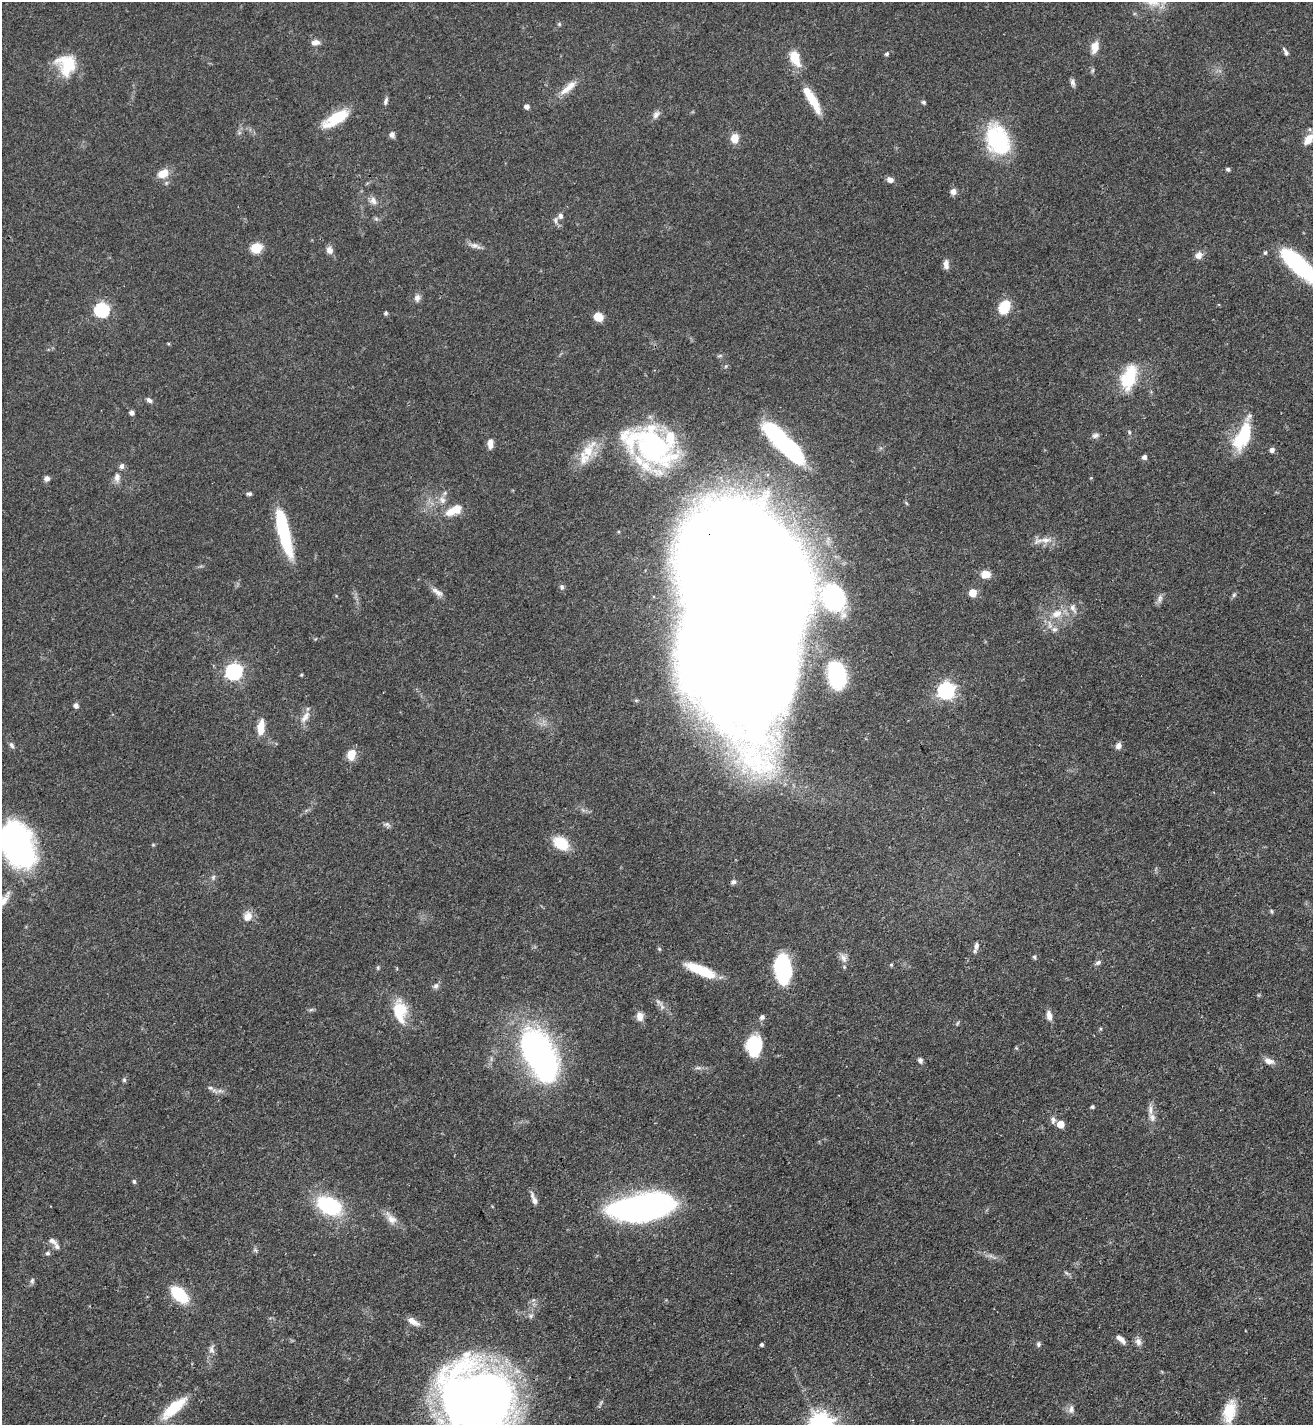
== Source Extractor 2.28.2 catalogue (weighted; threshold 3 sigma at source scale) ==
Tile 6 of 4 x 4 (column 2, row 2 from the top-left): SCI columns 1468-2778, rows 2851-4273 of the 5689 x 5699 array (HDU 1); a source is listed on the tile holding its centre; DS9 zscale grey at full resolution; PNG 1315 x 1427 px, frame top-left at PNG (2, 2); no overlay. Shown black and unused: <1% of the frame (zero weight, under 3 of 4 exposures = <1% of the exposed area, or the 3 px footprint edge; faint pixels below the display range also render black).
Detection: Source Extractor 2.28.2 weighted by HDU 2 'WHT'; one run over the whole footprint, this tile lists its part. Background 0.0601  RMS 0.0038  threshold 0.0171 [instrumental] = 3 sigma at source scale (4.5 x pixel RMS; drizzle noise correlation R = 1.50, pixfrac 1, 0.05/0.05 arcsec/px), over >= 5 px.
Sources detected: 146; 6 inside a brighter object's white glare — not listed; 7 inside a brighter listed object's ellipse — not listed separately; the other 133 listed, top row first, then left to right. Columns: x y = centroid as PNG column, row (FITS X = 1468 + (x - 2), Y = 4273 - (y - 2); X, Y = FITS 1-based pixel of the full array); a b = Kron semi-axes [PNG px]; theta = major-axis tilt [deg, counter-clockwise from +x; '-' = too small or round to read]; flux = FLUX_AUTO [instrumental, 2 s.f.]
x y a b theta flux
559 24 5 4 - 0.49
315 42 11 7 11 2.1
1095 47 15 9 76 3.9
1286 52 10 4 -60 1.2
887 54 5 5 - 0.8
795 58 21 11 -66 7.6
66 65 24 21 -78 14
1073 82 10 6 -76 1.3
568 88 27 8 39 5.1
812 100 38 9 -59 11
386 101 10 5 71 1.1
923 102 4 4 - 0.79
527 106 4 4 - 1.8
656 114 12 7 52 1.7
336 119 31 11 30 13
392 134 7 6 - 1.6
735 138 9 7 85 4.8
1308 139 14 8 51 4.6
997 140 33 23 -66 33
1228 169 5 5 - 0.69
163 173 15 10 28 4.8
890 180 7 6 - 1.9
953 191 8 6 79 2
373 201 12 9 -54 2.2
560 216 8 6 88 1.3
376 219 7 4 -19 0.62
475 246 16 7 -20 2
256 248 10 8 29 8
330 250 10 8 -63 2
1265 253 6 5 - 0.6
1199 255 9 8 - 2.4
946 264 13 7 -90 1.9
1300 266 49 14 -42 47
417 298 10 7 78 1.7
1004 307 16 10 66 9.8
102 310 7 7 - 60
386 313 5 4 - 0.64
598 317 10 8 -34 4.1
1129 377 30 16 72 17
149 400 8 5 -40 1.1
132 413 5 5 - 1.5
1129 432 6 4 -88 0.47
1095 435 10 6 19 1.2
1242 437 33 14 64 19
490 444 12 6 88 2.4
1272 450 5 5 - 1.7
793 456 34 12 -33 17
1144 457 5 5 - 1.5
584 458 24 15 83 7.8
643 463 151 43 -57 56
122 466 7 6 - 1.2
117 477 12 8 89 2.2
47 478 6 6 - 1.4
249 494 7 4 5 0.74
442 500 11 8 -50 2.4
453 510 22 10 25 6.8
284 532 49 10 -76 30
1043 540 32 7 7 3.9
745 570 75 66 -68 1700
985 574 11 8 -2 4.1
562 587 7 6 - 0.87
437 592 19 7 -37 2.5
973 593 5 5 - 9.1
1234 595 6 5 - 0.74
834 598 34 25 -64 42
1160 599 13 6 75 1.5
1073 608 11 7 -62 2
1057 614 16 11 25 5.6
1054 629 8 7 - 1.5
234 671 7 7 - 110
301 675 3 3 - 0.47
837 675 20 13 -79 37
946 691 7 7 - 120
76 705 5 5 - 1.7
305 717 19 8 58 3.2
261 727 18 8 84 5.1
12 745 9 5 -54 0.99
1118 746 8 7 - 1.7
351 755 11 8 76 5.5
387 824 9 5 -20 1.1
17 843 48 29 -68 92
561 843 15 10 -33 12
213 877 8 5 70 0.9
733 882 7 6 - 1
1271 911 6 4 -50 0.57
247 916 12 10 56 3.7
976 945 11 6 83 1.7
1034 957 5 5 - 0.77
843 958 13 8 -60 2.2
1098 962 8 6 33 1.1
891 965 5 4 - 0.51
378 968 6 4 -73 0.48
783 968 29 14 -81 37
701 970 34 9 -23 14
436 986 8 6 44 1.2
662 1006 17 5 -65 1.6
400 1008 25 17 -58 10
311 1010 7 4 19 0.63
1049 1015 12 7 -80 2.4
640 1016 10 8 -84 2.8
762 1017 7 6 - 1.1
754 1046 23 16 85 17
539 1054 57 30 -62 110
920 1060 7 6 - 1.1
1269 1061 13 7 -17 2.5
124 1080 5 5 - 0.67
210 1088 6 5 - 0.79
220 1091 7 4 -18 1
1092 1107 4 4 - 0.76
1150 1110 14 6 -88 2.1
1053 1120 10 6 -87 1.4
1060 1124 5 5 - 7.3
134 1181 6 4 -87 0.71
535 1201 10 7 -69 1.8
648 1205 43 20 9 150
329 1206 20 13 -27 37
391 1219 19 10 -49 3.8
52 1241 12 6 -34 1.7
255 1250 6 4 -45 0.69
47 1253 7 5 -13 0.82
1066 1273 9 3 -45 0.66
32 1281 8 5 79 0.96
179 1294 18 10 -45 18
413 1321 16 7 -31 3
1121 1339 13 6 -44 2.5
1138 1342 11 8 -72 1.9
762 1344 4 3 - 0.8
1038 1344 7 6 - 0.81
211 1349 13 7 -82 1.9
477 1401 52 51 - 520
174 1408 32 11 41 14
1071 1409 10 7 -87 1.9
1229 1411 27 13 77 9.8
Overlapping masked pixels (flux is a lower limit): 2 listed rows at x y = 745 570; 477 1401
Isophote crosses this tile's border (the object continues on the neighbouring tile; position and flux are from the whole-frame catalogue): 3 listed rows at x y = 1300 266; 17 843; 477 1401